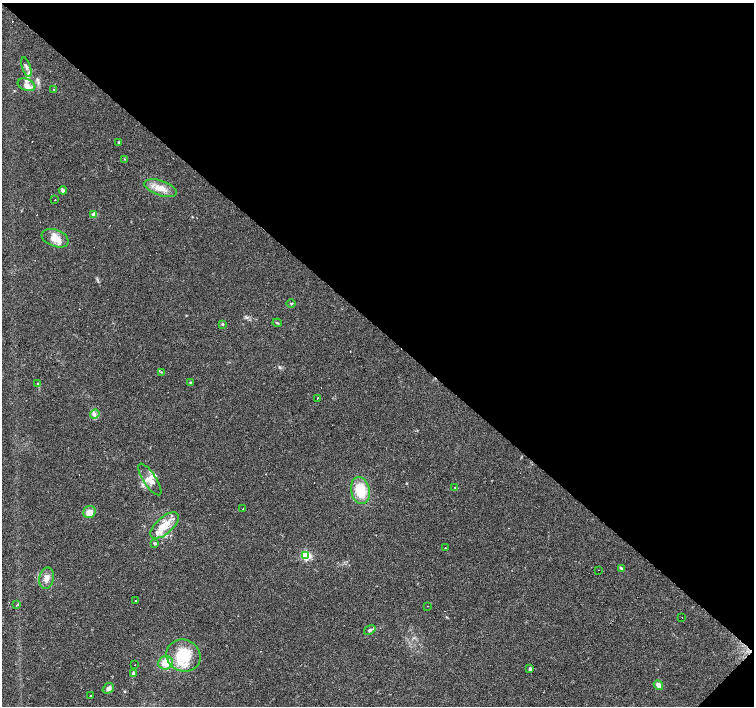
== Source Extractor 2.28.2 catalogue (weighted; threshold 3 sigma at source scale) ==
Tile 8 of 4 x 4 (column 4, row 2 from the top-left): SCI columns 4513-6016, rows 3046-4453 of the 6016 x 6022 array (HDU 1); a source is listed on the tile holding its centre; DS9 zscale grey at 2 x 2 block average (1 PNG px = mean of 2 x 2 image px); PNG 756 x 708 px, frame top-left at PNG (2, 3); each listed source drawn as its Kron ellipse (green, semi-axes under 4 px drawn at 4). Shown black and unused: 47% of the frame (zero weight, under 3 of 4 exposures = <1% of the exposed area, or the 3 px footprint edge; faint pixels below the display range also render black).
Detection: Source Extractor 2.28.2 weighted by HDU 2 'WHT'; one run over the whole footprint, this tile lists its part. Background 0.038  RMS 0.0036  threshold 0.0164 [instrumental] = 3 sigma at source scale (4.5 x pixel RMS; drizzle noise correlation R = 1.50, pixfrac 1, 0.0396/0.0396 arcsec/px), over >= 5 px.
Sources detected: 62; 13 cosmic-ray / hot-pixel residue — neither listed nor drawn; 6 inside a brighter listed object's ellipse — not listed separately; the other 43 listed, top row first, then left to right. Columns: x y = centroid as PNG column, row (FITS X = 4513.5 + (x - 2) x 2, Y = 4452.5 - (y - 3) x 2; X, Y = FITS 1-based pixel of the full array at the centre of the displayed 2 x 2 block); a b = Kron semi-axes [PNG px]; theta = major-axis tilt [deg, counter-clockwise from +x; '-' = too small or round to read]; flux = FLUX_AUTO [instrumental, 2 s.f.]
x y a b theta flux
26 67 10 4 -71 2.8
26 85 9 6 -21 5
54 90 3 2 - 0.55
119 142 3 2 - 0.82
125 159 3 2 - 0.5
161 188 17 7 -19 9.8
63 190 4 3 - 2.8
55 200 2 2 - 0.88
94 214 3 3 - 13
55 238 14 8 -21 11
291 303 5 2 - 0.79
277 323 4 3 - 1
222 324 4 3 - 1.1
161 372 3 2 - 0.68
190 383 3 3 - 0.92
38 384 3 2 - 0.6
318 398 2 2 - 16
95 414 5 3 - 2
150 479 18 6 -57 7.4
455 487 3 2 - 0.47
360 490 14 9 -78 22
243 509 2 2 - 0.53
89 512 6 6 - 8.1
164 526 18 8 41 16
155 543 3 2 - 2
445 548 2 2 - 1.2
306 555 3 3 - 86
621 568 4 3 - 1.2
599 570 2 2 - 0.59
46 578 11 7 77 5.7
135 601 2 2 - 0.84
17 605 3 2 - 3
428 606 2 2 - 0.25
682 617 2 2 - 1.7
370 630 6 4 33 1.8
183 655 17 15 -25 30
166 663 7 6 - 12
135 665 2 2 - 0.29
530 669 3 2 - 3.6
133 674 3 2 - 0.76
658 685 5 4 - 4.1
108 688 6 5 - 2.6
90 696 2 2 - 0.67
Diffuse or blended objects may show on this block-average render without a row.